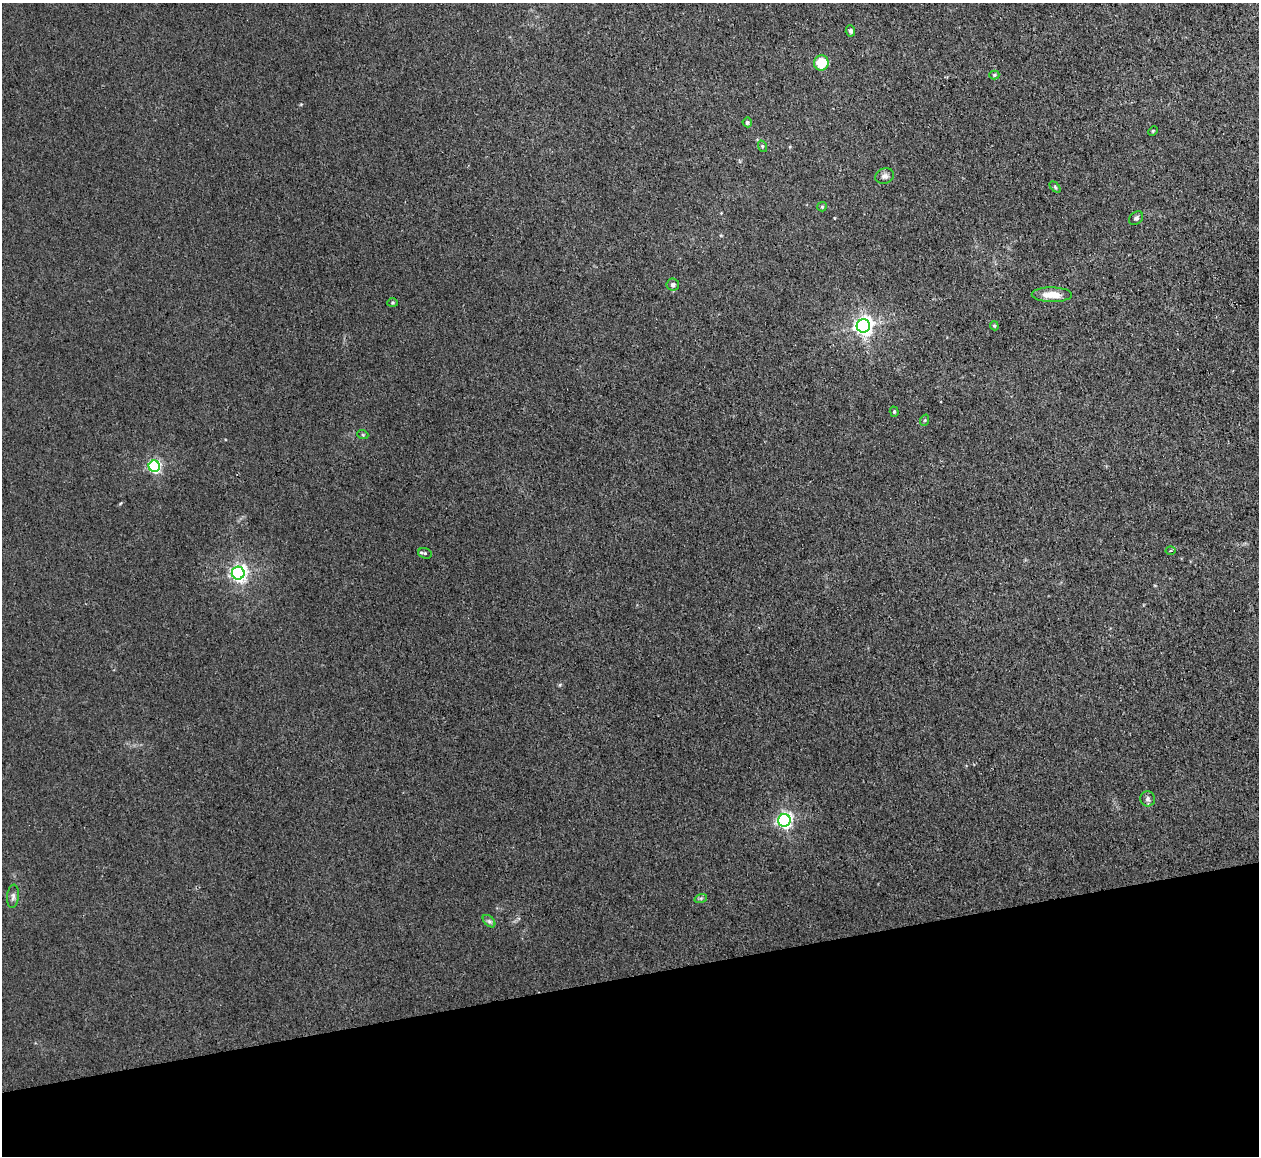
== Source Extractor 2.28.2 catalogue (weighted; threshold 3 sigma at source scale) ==
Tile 14 of 4 x 4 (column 2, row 4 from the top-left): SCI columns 1259-2515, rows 136-1289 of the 5030 x 5006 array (HDU 1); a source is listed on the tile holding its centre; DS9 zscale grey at full resolution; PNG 1261 x 1158 px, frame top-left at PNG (2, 3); each listed source drawn as its Kron ellipse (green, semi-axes under 4 px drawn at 4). Shown black and unused: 16% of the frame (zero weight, under 3 of 4 exposures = <1% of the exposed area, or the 3 px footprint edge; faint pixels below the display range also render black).
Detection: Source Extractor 2.28.2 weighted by HDU 2 'WHT'; one run over the whole footprint, this tile lists its part. Background 0.0222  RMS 0.0058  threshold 0.0259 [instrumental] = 3 sigma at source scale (4.5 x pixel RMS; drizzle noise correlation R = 1.50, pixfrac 1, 0.05/0.05 arcsec/px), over >= 5 px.
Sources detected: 27; all 27 listed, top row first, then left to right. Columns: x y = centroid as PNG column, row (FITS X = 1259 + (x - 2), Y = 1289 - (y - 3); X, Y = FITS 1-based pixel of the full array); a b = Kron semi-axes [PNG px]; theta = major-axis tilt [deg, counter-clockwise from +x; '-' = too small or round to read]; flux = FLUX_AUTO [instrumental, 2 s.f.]
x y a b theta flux
850 31 5 5 - 1.4
821 63 7 7 - 15
994 75 5 4 - 0.77
747 122 5 4 - 1.2
1153 131 5 4 - 0.62
762 146 6 4 -73 0.78
885 176 9 7 21 2.3
1055 187 6 4 -46 0.89
822 207 5 4 - 0.71
1136 218 8 6 41 1.7
673 285 6 6 - 1.7
1052 295 20 7 -2 8.6
392 303 5 4 - 0.7
863 326 6 6 - 300
994 326 5 4 - 0.73
894 412 5 4 - 0.76
925 420 6 3 71 0.66
363 435 5 3 - 0.56
154 466 6 5 - 110
1170 551 5 3 - 0.9
425 553 7 5 -20 1.2
238 573 6 6 - 220
1147 799 7 7 - 1.9
784 820 6 6 - 170
13 896 12 6 85 2.2
701 898 6 4 18 1
489 921 7 4 -45 1.4